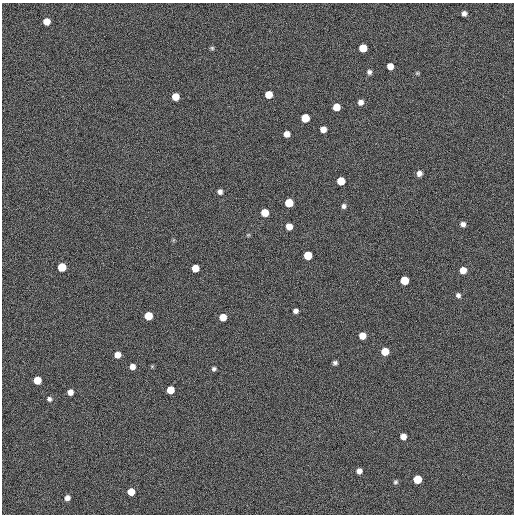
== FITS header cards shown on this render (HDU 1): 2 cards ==
NAXIS1  =                  512 / length of data axis 1
NAXIS2  =                  512 / length of data axis 2

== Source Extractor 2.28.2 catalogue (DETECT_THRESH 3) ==
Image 512 x 512 px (HDU 1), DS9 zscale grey, 1 PNG px = 1 image px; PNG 516 x 516 px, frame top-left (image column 1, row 512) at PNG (2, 3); no overlay
Background -0.159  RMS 17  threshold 51.4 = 3 sigma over >= 5 px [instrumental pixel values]
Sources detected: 48; all 48 listed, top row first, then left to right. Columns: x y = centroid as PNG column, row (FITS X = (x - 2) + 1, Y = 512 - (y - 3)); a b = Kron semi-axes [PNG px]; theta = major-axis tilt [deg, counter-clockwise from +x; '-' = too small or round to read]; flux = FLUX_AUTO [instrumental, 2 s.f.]
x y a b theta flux
464 13 5 5 - 4200
47 21 6 6 - 13000
212 48 5 5 - 1700
363 48 6 6 - 23000
390 66 5 5 - 11000
369 72 6 6 - 3100
417 73 6 5 - 1400
269 94 6 6 - 16000
175 97 6 6 - 16000
361 102 5 5 - 5200
336 107 6 6 - 16000
305 118 6 6 - 28000
323 129 5 5 - 9100
287 134 5 5 - 8300
419 173 6 5 - 5700
341 181 6 6 - 23000
220 192 5 5 - 4000
289 203 6 6 - 27000
344 206 6 6 - 3300
265 213 6 6 - 20000
463 224 5 5 - 4400
289 226 5 5 - 11000
248 235 6 4 43 1200
308 255 6 6 - 27000
62 267 6 6 - 28000
195 268 6 5 - 17000
463 270 6 6 - 11000
404 280 6 6 - 28000
458 295 6 5 - 3300
295 311 5 5 - 4000
148 316 6 6 - 25000
223 317 6 5 - 14000
362 336 6 5 - 12000
385 351 6 6 - 21000
117 355 5 5 - 9400
335 363 4 4 - 2700
132 367 5 5 - 6900
214 369 5 4 - 2400
37 380 6 6 - 20000
170 390 6 6 - 19000
70 392 5 5 - 6300
49 399 6 6 - 2900
403 437 5 5 - 7900
359 471 5 5 - 5800
417 479 6 6 - 29000
395 482 6 5 - 2200
131 492 6 6 - 14000
67 498 5 5 - 5000